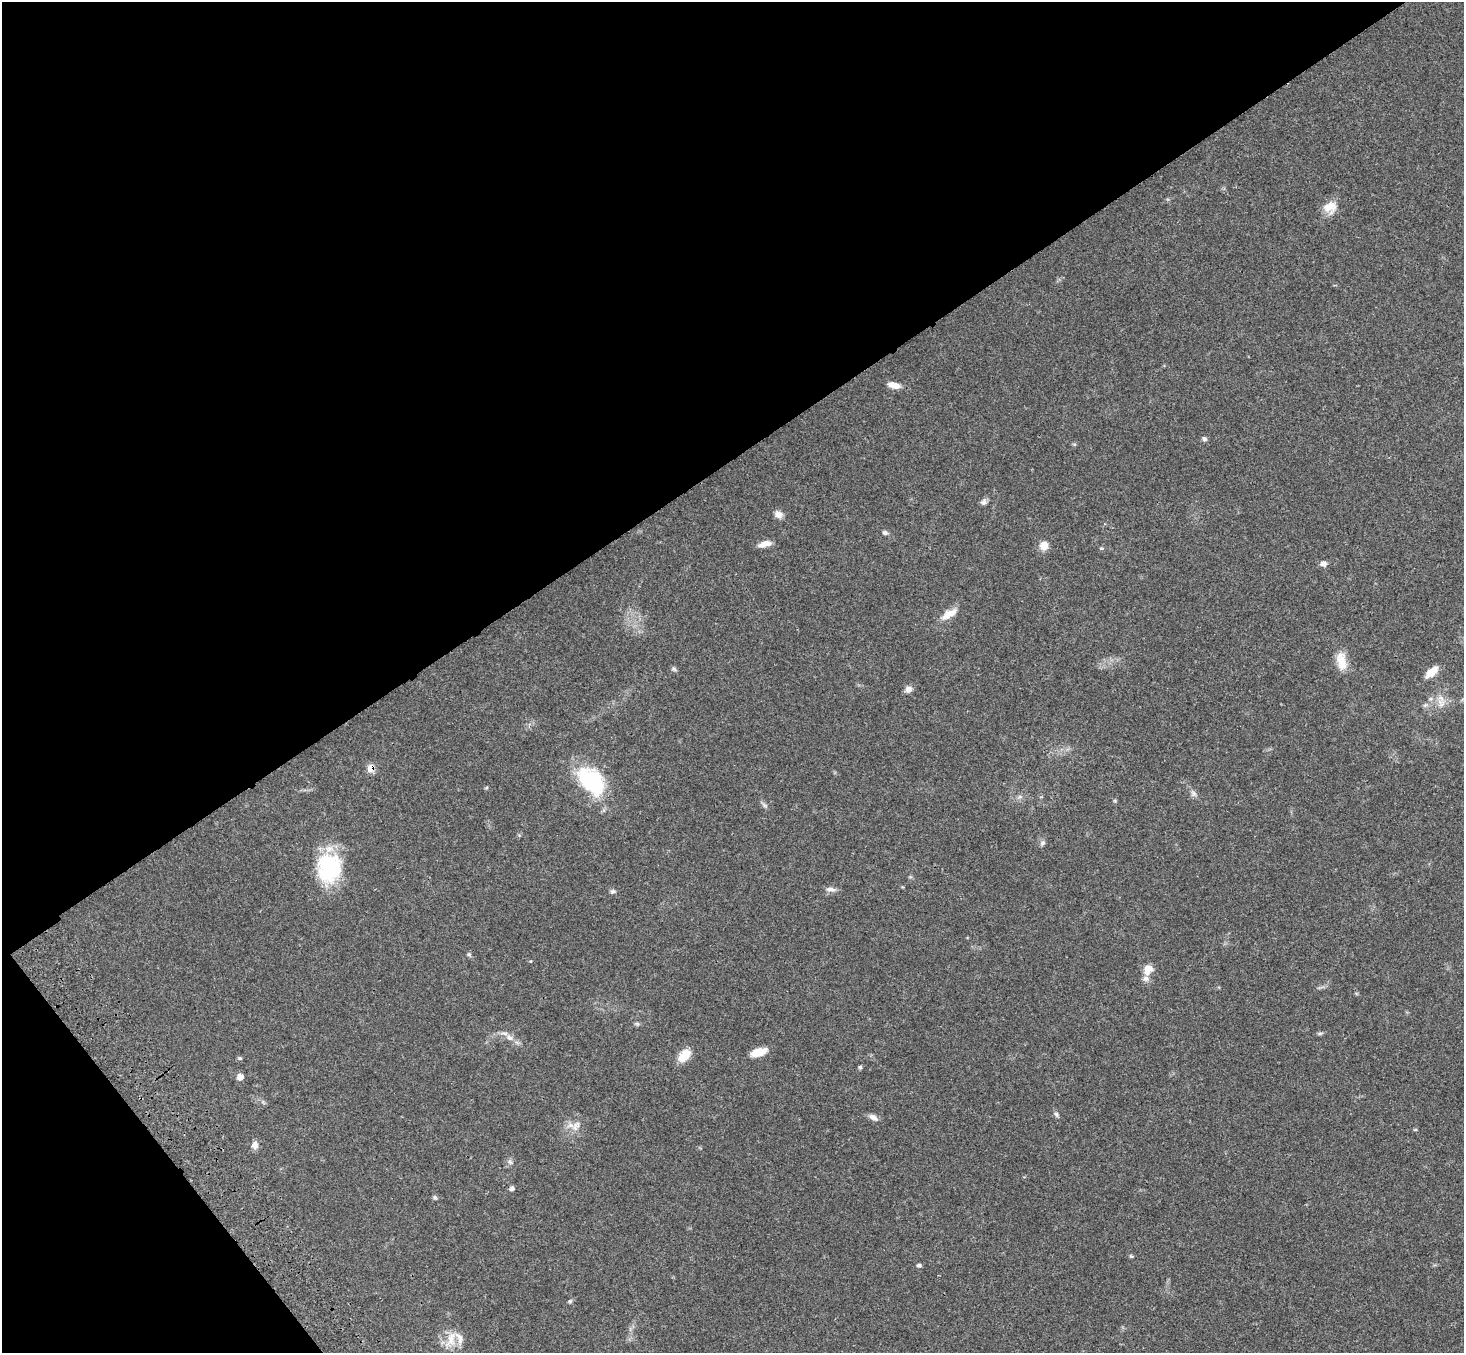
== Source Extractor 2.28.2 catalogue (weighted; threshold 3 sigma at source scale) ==
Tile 5 of 4 x 4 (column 1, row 2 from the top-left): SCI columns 106-1567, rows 3078-4428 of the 6059 x 6016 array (HDU 1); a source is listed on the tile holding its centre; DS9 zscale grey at full resolution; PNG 1466 x 1355 px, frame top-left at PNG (2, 2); no overlay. Shown black and unused: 37% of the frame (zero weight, under 3 of 4 exposures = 6% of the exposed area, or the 3 px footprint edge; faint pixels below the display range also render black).
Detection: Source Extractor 2.28.2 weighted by HDU 2 'WHT'; one run over the whole footprint, this tile lists its part. Background 0.0503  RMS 0.0054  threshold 0.0244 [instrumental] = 3 sigma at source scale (4.5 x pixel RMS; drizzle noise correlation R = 1.50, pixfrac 1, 0.05/0.05 arcsec/px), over >= 5 px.
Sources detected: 49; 2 inside a brighter listed object's ellipse — not listed separately; the other 47 listed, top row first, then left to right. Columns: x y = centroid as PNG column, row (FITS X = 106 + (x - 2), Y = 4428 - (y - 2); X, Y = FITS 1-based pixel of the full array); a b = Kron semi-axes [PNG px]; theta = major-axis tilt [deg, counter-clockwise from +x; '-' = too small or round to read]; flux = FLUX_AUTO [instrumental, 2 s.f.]
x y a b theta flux
1330 207 17 15 16 7.3
894 385 15 7 -14 4.8
1204 439 7 6 - 1.2
983 502 9 7 69 1.6
778 514 11 9 -26 2.9
885 533 7 5 -30 1.2
765 544 16 7 15 4
1044 545 10 10 - 4.6
1323 563 8 7 - 2.3
949 614 23 9 30 6
1341 661 24 12 -79 8
673 669 8 5 -41 0.99
1431 672 18 8 41 5.7
908 689 9 8 - 2.3
1441 703 13 10 -46 4.4
1425 705 7 4 44 1
371 768 8 7 - 6
591 781 38 24 -49 41
486 788 6 3 19 0.53
1193 794 9 7 -56 1.8
1115 801 5 4 - 0.62
765 805 9 5 -33 1.3
1043 843 8 5 53 1.3
329 868 33 27 87 40
830 889 13 6 -1 2.3
613 891 8 5 27 1.1
469 954 6 5 - 0.83
1148 969 13 11 66 5.2
637 1024 6 5 - 0.88
1320 1033 7 4 2 0.83
509 1038 11 7 -26 2.9
759 1052 19 8 16 6.4
684 1055 15 9 49 9.2
240 1058 6 4 -19 0.73
860 1067 5 5 - 0.78
240 1077 7 7 - 2.8
1056 1114 8 5 -72 1.2
873 1117 12 7 -32 2.6
576 1126 17 8 63 4
255 1145 10 8 87 2.6
510 1162 8 7 - 1.5
512 1188 7 6 - 1.2
435 1197 7 5 -62 0.88
1131 1256 5 4 - 0.64
919 1265 6 4 2 1
570 1301 5 5 - 0.77
451 1339 25 12 72 8
Overlapping masked pixels (flux is a lower limit): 1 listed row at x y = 371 768